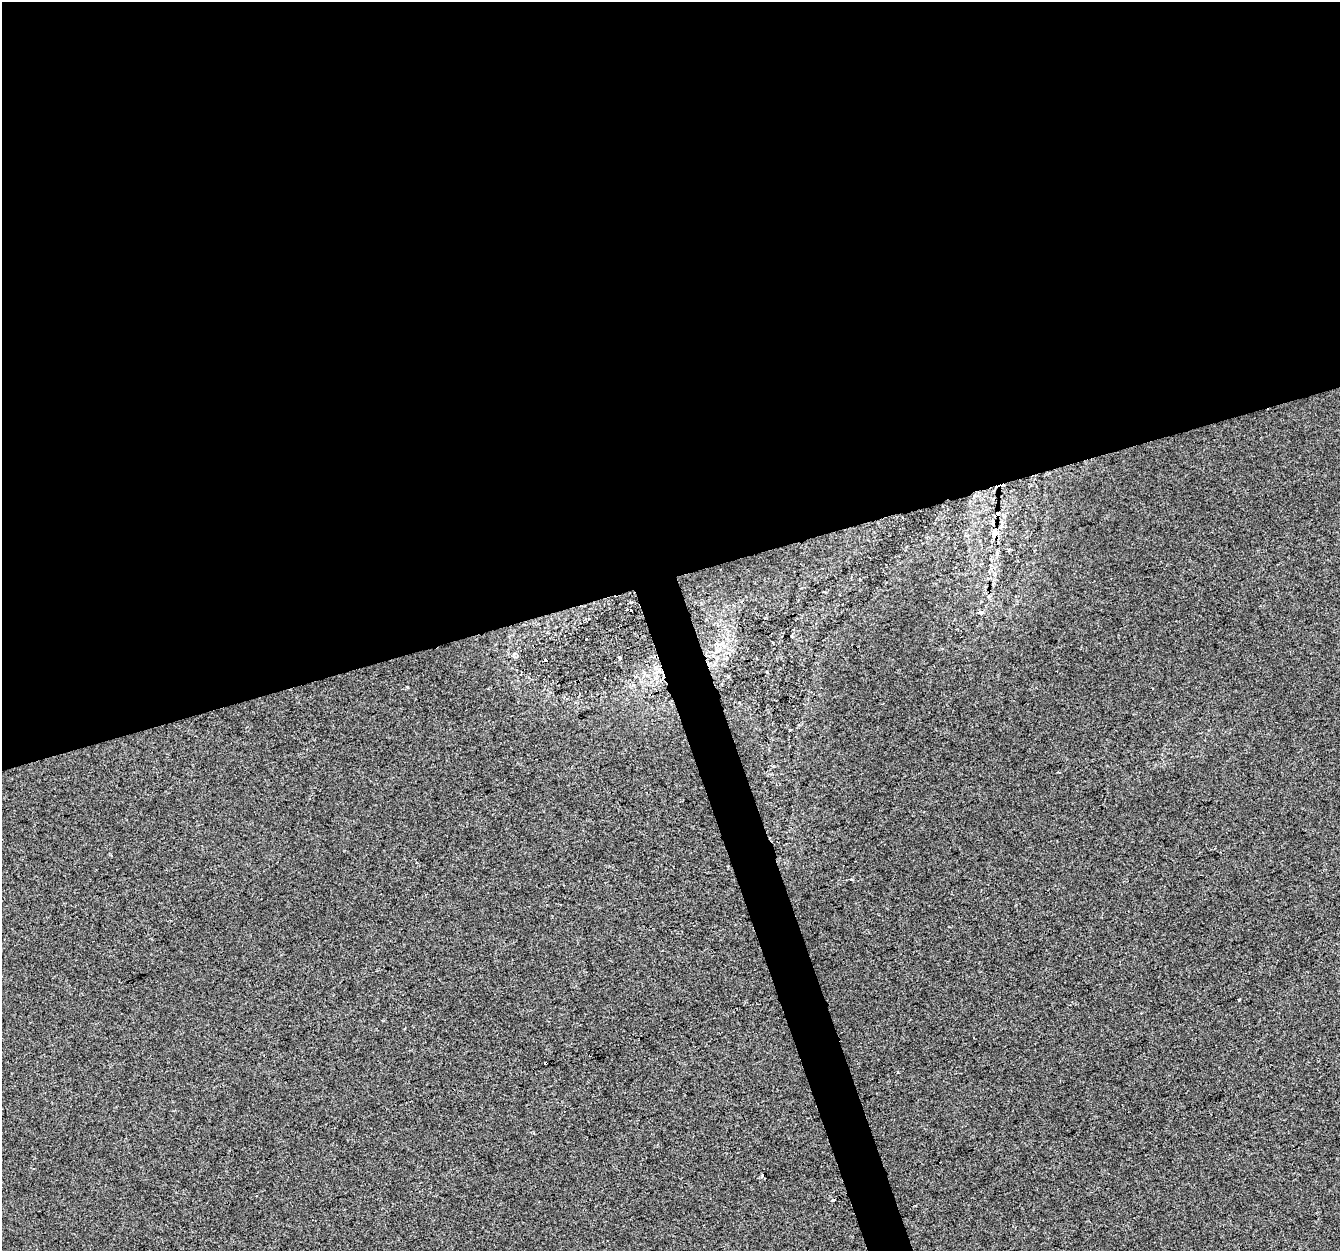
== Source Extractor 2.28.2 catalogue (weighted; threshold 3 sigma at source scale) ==
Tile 2 of 4 x 4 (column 2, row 1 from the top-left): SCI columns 1339-2676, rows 3863-5111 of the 5352 x 5172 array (HDU 1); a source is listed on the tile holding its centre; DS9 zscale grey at full resolution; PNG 1342 x 1253 px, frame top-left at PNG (2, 2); no overlay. Shown black and unused: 48% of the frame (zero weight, under 2 of 3 exposures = <1% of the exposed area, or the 3 px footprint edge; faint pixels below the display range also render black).
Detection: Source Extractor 2.28.2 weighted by HDU 2 'WHT'; one run over the whole footprint, this tile lists its part. Background 7.22e-04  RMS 0.0058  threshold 0.026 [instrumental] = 3 sigma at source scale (4.5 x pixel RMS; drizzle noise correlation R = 1.50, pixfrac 1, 0.0396/0.0396 arcsec/px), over >= 5 px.
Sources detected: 13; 2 cosmic-ray / hot-pixel residue — not listed; the other 11 listed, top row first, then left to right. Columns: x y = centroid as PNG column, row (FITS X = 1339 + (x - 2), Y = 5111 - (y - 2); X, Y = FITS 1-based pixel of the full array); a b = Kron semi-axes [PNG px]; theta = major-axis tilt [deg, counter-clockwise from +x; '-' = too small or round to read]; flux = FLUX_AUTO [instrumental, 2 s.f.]
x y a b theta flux
999 487 8 4 18 1.9
996 532 11 7 87 6.4
631 611 4 3 - 14
980 612 4 4 - 2
619 658 4 3 - 9.4
545 661 4 3 - 3.1
851 879 4 3 - 1
1239 999 4 3 - 0.99
898 1072 3 3 - 0.62
762 1175 3 3 - 4.4
833 1200 4 3 - 4.6
Overlapping masked pixels (flux is a lower limit): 4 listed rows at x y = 999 487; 996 532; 631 611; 833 1200